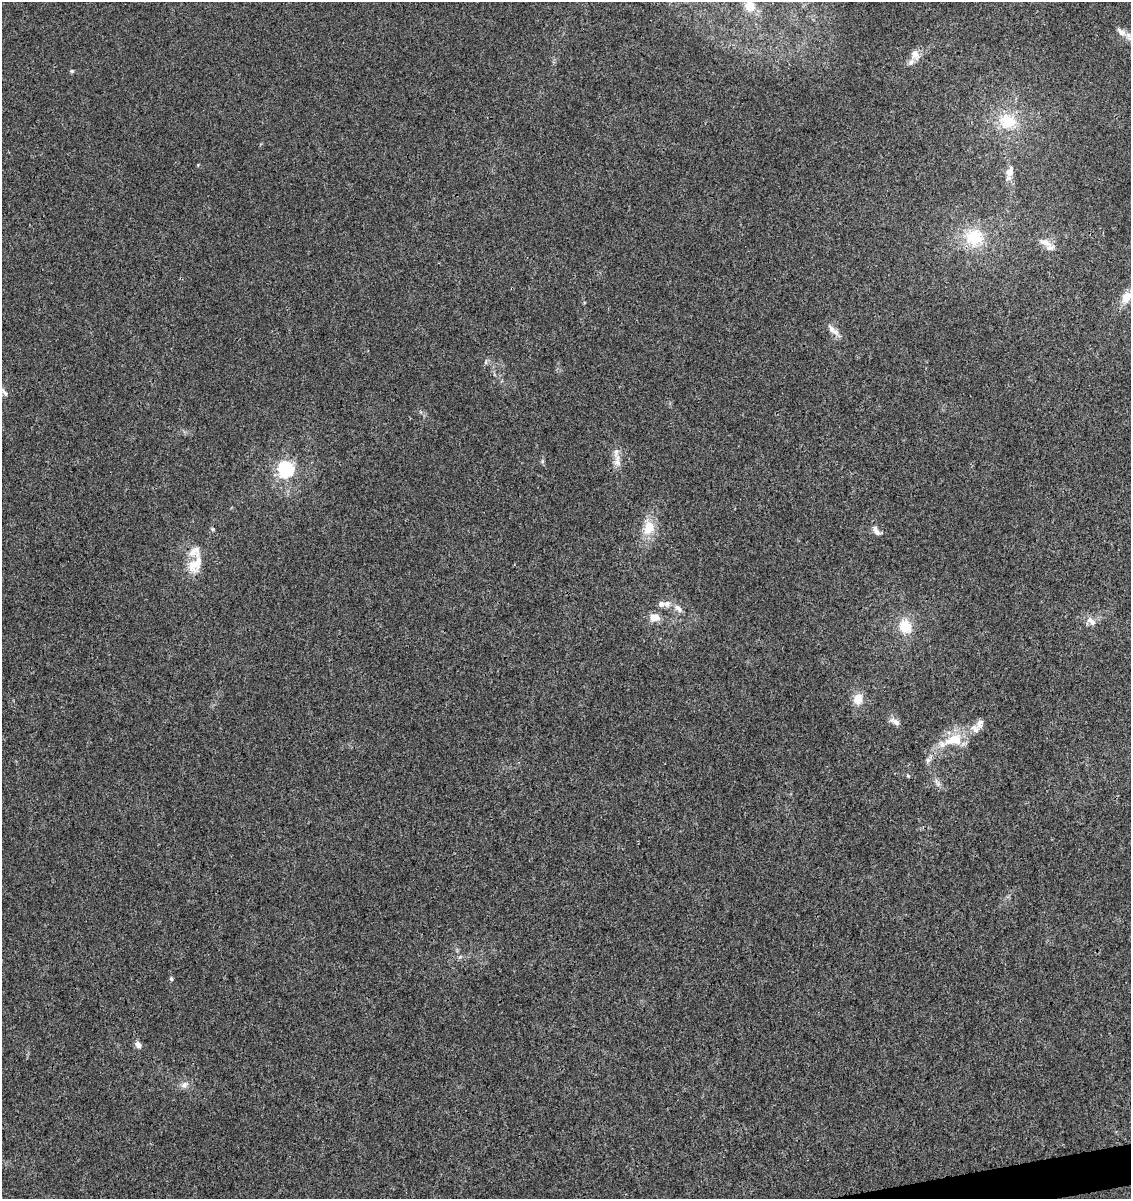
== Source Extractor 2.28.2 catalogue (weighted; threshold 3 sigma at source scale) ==
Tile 6 of 4 x 4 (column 2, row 2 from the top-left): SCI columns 1208-2336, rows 2454-3650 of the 4626 x 4904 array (HDU 1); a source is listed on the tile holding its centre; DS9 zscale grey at full resolution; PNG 1133 x 1201 px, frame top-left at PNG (2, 2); no overlay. Shown black and unused: <1% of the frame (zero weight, under 3 of 4 exposures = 5% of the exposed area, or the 3 px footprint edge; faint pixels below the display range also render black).
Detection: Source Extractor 2.28.2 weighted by HDU 2 'WHT'; one run over the whole footprint, this tile lists its part. Background 0.00448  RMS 0.0026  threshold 0.0118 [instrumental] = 3 sigma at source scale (4.5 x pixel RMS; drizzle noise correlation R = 1.50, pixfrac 1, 0.0396/0.0396 arcsec/px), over >= 5 px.
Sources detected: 39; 5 inside a brighter listed object's ellipse — not listed separately; the other 34 listed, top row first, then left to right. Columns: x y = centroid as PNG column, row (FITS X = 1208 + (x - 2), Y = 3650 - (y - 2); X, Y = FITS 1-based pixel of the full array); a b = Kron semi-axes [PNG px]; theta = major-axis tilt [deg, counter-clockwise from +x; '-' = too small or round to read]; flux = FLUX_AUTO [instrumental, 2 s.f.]
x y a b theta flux
750 6 14 12 -55 3.8
1121 32 14 8 -40 1.9
915 55 12 10 -68 2.2
72 71 5 5 - 0.34
1007 121 24 21 -14 9.4
198 165 4 4 - 0.24
1010 171 16 10 70 2.3
974 237 27 25 -1 11
1045 243 19 8 -25 2.7
1126 297 15 11 61 3.5
833 330 20 7 -41 1.9
486 362 7 4 72 0.43
4 392 14 5 -54 0.96
542 461 7 4 90 0.43
617 461 19 9 -89 2.4
285 469 6 6 - 70
648 528 20 15 79 5.3
876 531 14 7 -53 1.4
195 564 31 17 65 5.9
661 604 8 7 - 1.1
678 608 14 7 -42 1.5
654 617 9 7 -7 3.5
1089 620 9 8 - 1.3
905 626 17 14 -73 6.2
858 699 15 12 82 3.1
895 722 15 6 -28 1.4
980 723 12 8 71 1.4
954 739 28 14 15 8
928 760 8 6 75 0.87
908 776 6 3 -58 0.3
938 784 6 5 - 0.65
171 979 5 4 - 0.49
138 1045 9 6 -47 1.3
184 1085 12 7 33 1.3
Isophote crosses this tile's border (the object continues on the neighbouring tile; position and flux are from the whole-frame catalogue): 1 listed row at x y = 750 6